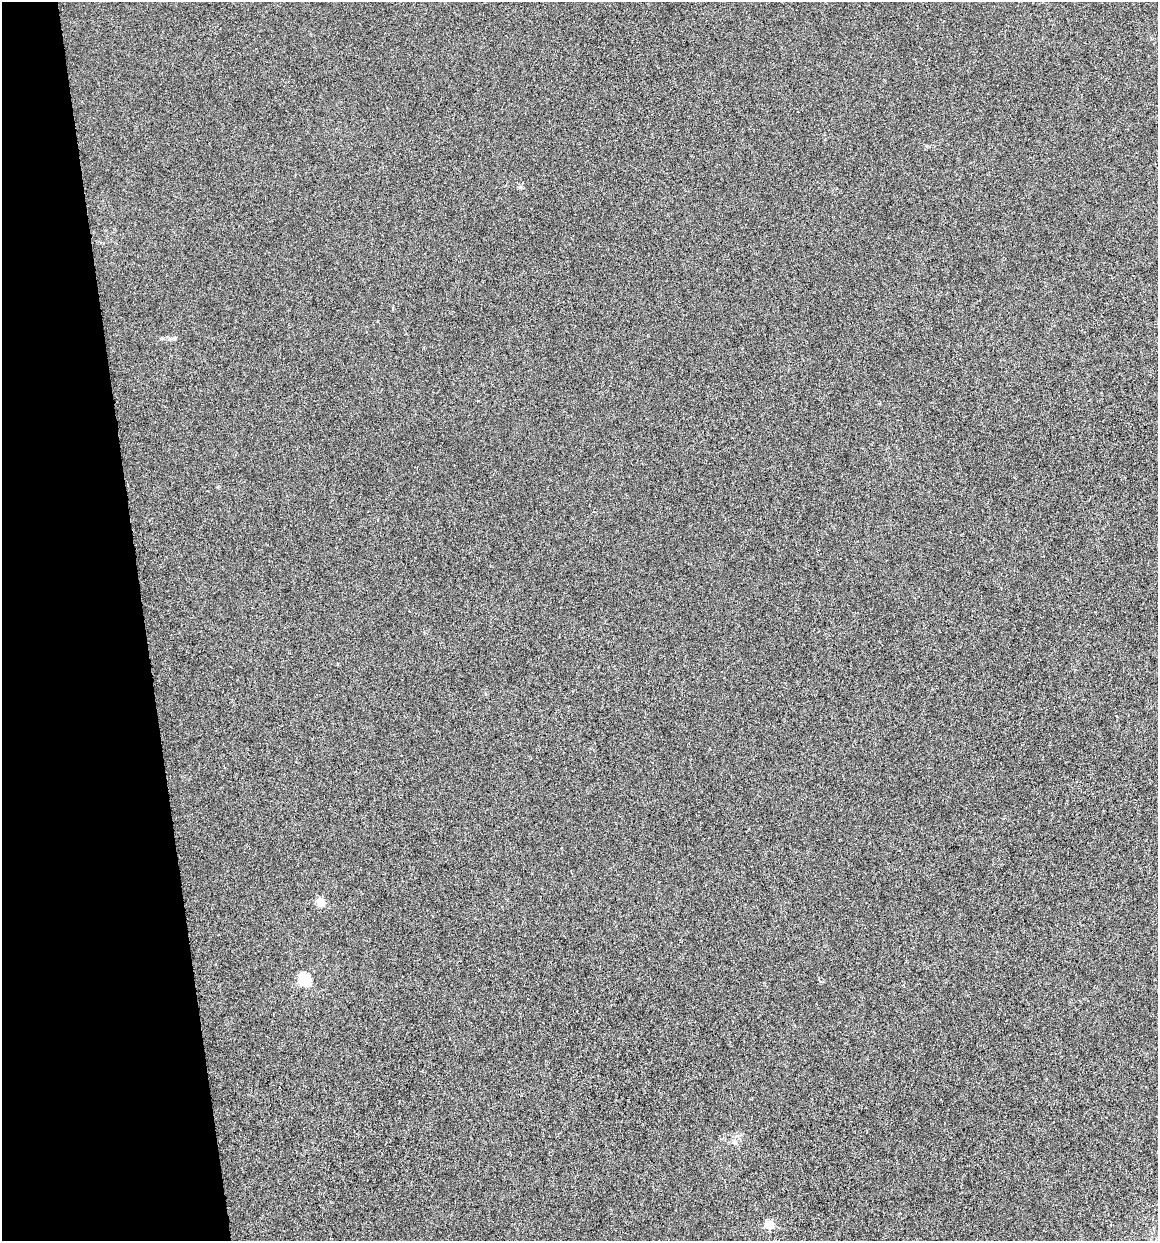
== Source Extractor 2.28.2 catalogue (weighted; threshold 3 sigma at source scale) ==
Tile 5 of 4 x 4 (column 1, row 2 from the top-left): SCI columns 88-1243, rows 2484-3722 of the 4745 x 4962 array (HDU 1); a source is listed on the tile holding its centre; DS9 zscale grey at full resolution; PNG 1160 x 1243 px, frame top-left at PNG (2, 2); no overlay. Shown black and unused: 12% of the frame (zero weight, under 4 of 8 exposures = <1% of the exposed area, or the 3 px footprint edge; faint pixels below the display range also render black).
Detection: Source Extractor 2.28.2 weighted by HDU 2 'WHT'; one run over the whole footprint, this tile lists its part. Background -6.77e-04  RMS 0.0021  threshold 0.00878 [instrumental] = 3 sigma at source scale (4.09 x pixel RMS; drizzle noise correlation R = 1.36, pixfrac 0.8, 0.0396/0.0396 arcsec/px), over >= 5 px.
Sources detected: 4; all 4 listed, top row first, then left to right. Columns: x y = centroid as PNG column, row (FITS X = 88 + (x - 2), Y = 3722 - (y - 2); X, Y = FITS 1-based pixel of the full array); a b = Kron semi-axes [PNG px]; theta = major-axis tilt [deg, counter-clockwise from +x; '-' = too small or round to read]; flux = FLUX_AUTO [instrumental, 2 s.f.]
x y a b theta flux
520 187 6 5 - 0.32
321 902 8 7 - 2.3
305 979 6 6 - 16
769 1225 13 10 -26 1.6